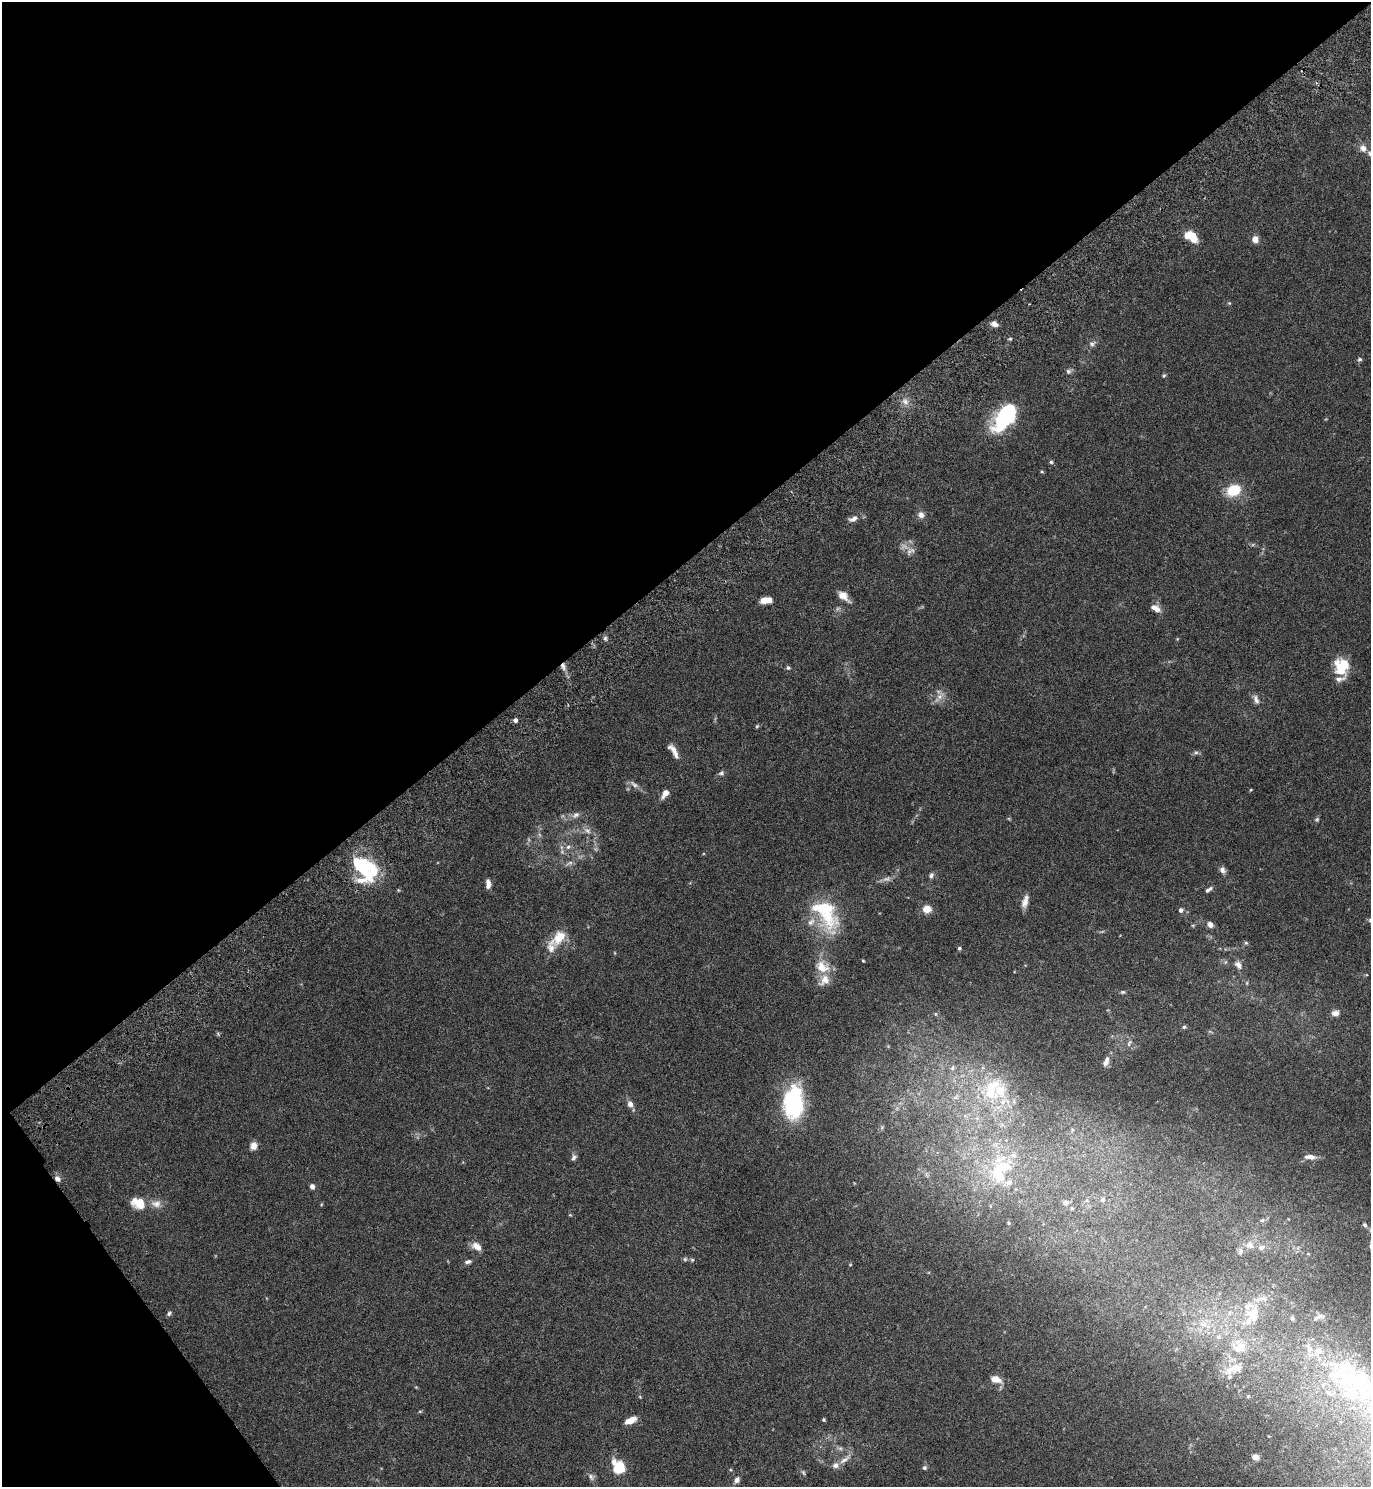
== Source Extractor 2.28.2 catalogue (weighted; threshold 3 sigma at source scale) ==
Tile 5 of 4 x 4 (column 1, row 2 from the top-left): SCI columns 201-1569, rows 3020-4504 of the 6071 x 6081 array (HDU 1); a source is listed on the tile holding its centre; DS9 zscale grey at full resolution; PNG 1373 x 1489 px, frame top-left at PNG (2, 2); no overlay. Shown black and unused: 40% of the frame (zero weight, under 4 of 7 exposures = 5% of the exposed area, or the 3 px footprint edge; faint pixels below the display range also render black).
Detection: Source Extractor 2.28.2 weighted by HDU 2 'WHT'; one run over the whole footprint, this tile lists its part. Background 0.0247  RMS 0.0024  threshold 0.00964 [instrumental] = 3 sigma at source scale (4.09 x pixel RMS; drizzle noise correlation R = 1.36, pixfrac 0.8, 0.05/0.05 arcsec/px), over >= 5 px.
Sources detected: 142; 4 too faint to see at this stretch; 6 inside a brighter object's white glare — not listed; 17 inside a brighter listed object's ellipse — not listed separately; the other 115 listed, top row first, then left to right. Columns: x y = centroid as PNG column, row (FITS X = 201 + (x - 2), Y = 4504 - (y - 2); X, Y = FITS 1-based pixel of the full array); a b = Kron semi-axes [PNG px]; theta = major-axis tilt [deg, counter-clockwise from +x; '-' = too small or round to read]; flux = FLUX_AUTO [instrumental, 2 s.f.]
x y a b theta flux
1363 148 9 8 - 1.4
1193 238 14 8 -67 3.1
1255 239 6 6 - 1.9
1229 303 5 4 - 0.23
994 324 8 6 -22 1.1
1010 339 6 4 1 0.27
1092 344 11 7 17 0.77
1360 359 6 5 - 0.43
1068 371 7 7 - 0.56
1164 376 6 4 67 0.3
905 401 9 7 -55 1.1
1002 420 27 18 50 15
1051 462 5 5 - 0.32
1042 472 5 3 - 0.23
1233 490 9 7 24 9.5
921 515 9 8 - 1.1
853 519 13 7 24 1.1
909 551 12 7 74 1.1
843 596 14 8 -43 2.1
766 600 9 5 6 3.8
1156 608 13 7 -30 1.6
605 638 5 5 - 0.43
563 666 10 6 -76 0.99
788 668 6 5 - 0.38
1341 669 23 12 -67 6
940 696 13 7 45 1.5
1256 699 14 6 -72 1
515 720 4 4 - 0.77
757 726 6 4 45 0.27
674 751 18 6 -58 1.9
1196 753 7 4 1 0.46
721 773 8 6 16 0.55
634 784 15 6 -36 1
1251 790 4 4 - 0.19
665 793 10 6 58 1.8
576 815 12 7 32 1
1317 819 7 5 42 0.38
587 831 11 7 -31 1.1
568 847 6 6 - 0.58
570 863 9 4 8 0.59
358 864 44 15 -70 9.3
1223 870 9 7 -67 0.87
931 875 7 6 - 0.63
488 884 10 5 -88 1.3
398 890 5 3 - 0.19
1208 890 10 5 36 0.65
1025 901 17 7 74 1.6
927 909 7 6 - 2.8
1181 910 6 5 - 0.72
826 914 46 24 -60 14
1370 920 6 6 - 0.45
1193 925 5 3 - 0.23
1210 925 7 6 - 1.1
559 937 19 12 57 4.1
1246 943 5 5 - 0.31
959 948 4 4 - 0.36
863 961 4 3 - 0.21
1238 965 12 8 -49 1.2
822 967 20 15 -36 4.2
1123 992 6 4 19 0.33
1335 1013 10 7 5 1.2
935 1014 5 3 - 0.21
1184 1027 5 5 - 0.38
218 1034 6 4 -49 0.29
1129 1043 11 5 63 0.72
1106 1062 14 6 68 1.4
952 1068 8 5 72 0.59
1000 1090 42 23 -67 12
794 1103 32 17 89 25
630 1104 7 6 - 1.3
977 1118 5 5 - 0.48
253 1146 8 7 - 1.5
574 1157 8 6 49 0.6
1310 1157 15 6 -3 1.4
1004 1167 29 14 3 8.2
57 1179 8 6 -42 1.1
1008 1183 11 8 10 1.4
312 1186 6 5 - 0.85
1102 1199 5 5 - 0.45
138 1203 17 12 -19 4.1
1066 1203 7 6 - 0.78
156 1204 14 10 -4 1.8
1262 1220 6 5 - 0.36
1008 1223 4 4 - 0.22
1365 1225 6 5 - 0.42
1250 1245 11 10 - 1.7
477 1246 14 9 -33 1.7
1261 1248 8 7 - 0.92
1240 1251 10 7 85 0.84
685 1259 6 6 - 0.38
692 1260 5 5 - 0.3
468 1262 9 5 12 0.62
169 1313 7 5 41 0.46
1230 1313 7 4 71 0.49
1253 1313 27 19 79 8
1318 1317 15 6 31 0.94
1292 1318 6 6 - 0.42
1203 1324 11 8 -10 1.9
1218 1337 7 4 18 0.42
1240 1347 18 16 -76 5
1309 1349 17 8 -76 2
1237 1368 18 13 13 2.7
1344 1368 53 38 49 20
995 1379 9 6 -19 3
420 1411 6 4 1 0.25
630 1420 11 5 28 2.8
823 1420 4 4 - 0.29
840 1448 6 6 - 0.51
1255 1457 6 5 - 1.4
844 1460 19 6 33 1.5
621 1467 23 9 -51 3.8
925 1468 6 5 - 0.43
803 1472 8 5 -70 0.4
591 1477 11 6 -62 0.82
737 1480 9 6 63 0.86
Overlapping masked pixels (flux is a lower limit): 2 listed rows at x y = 563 666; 57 1179
Isophote crosses this tile's border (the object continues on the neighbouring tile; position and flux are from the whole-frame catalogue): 1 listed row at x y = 1370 920